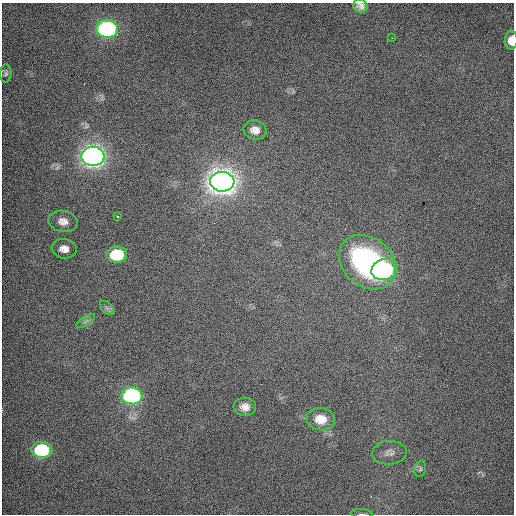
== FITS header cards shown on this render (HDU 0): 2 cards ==
NAXIS1  =                  512 / Axis length
NAXIS2  =                  512 / Axis length

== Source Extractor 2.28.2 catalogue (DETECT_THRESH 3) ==
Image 512 x 512 px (HDU 0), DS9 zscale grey, 1 PNG px = 1 image px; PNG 516 x 516 px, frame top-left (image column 1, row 512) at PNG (2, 3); each listed source drawn as its Kron ellipse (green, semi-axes under 4 px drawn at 4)
Background 491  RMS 2.7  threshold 8.07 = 3 sigma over >= 5 px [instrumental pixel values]
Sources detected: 23; all 23 listed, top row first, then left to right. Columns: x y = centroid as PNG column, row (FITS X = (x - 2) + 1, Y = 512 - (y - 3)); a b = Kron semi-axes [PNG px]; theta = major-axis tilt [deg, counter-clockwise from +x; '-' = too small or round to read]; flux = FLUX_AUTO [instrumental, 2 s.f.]
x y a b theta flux
360 6 7 6 - 730
107 29 11 9 -2 60000
392 38 3 2 - 210
511 40 9 6 86 3600
6 73 9 5 87 400
255 130 11 9 -13 1300
93 156 11 9 -4 160000
222 182 12 10 -3 260000
117 216 3 2 - 320
63 221 14 10 -10 1500
64 249 12 9 -10 1500
117 255 10 8 -5 13000
367 262 31 24 -39 33000
385 270 13 10 15 35000
107 308 9 5 -45 500
86 321 11 4 33 560
132 396 11 8 -5 54000
245 407 11 9 -5 1400
321 419 14 11 -8 2600
42 450 10 8 -6 21000
389 453 17 11 3 1500
420 469 8 6 79 490
362 514 11 4 -3 430
At the frame edge (FLAGS 8, measured only in part): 3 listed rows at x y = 360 6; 511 40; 362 514